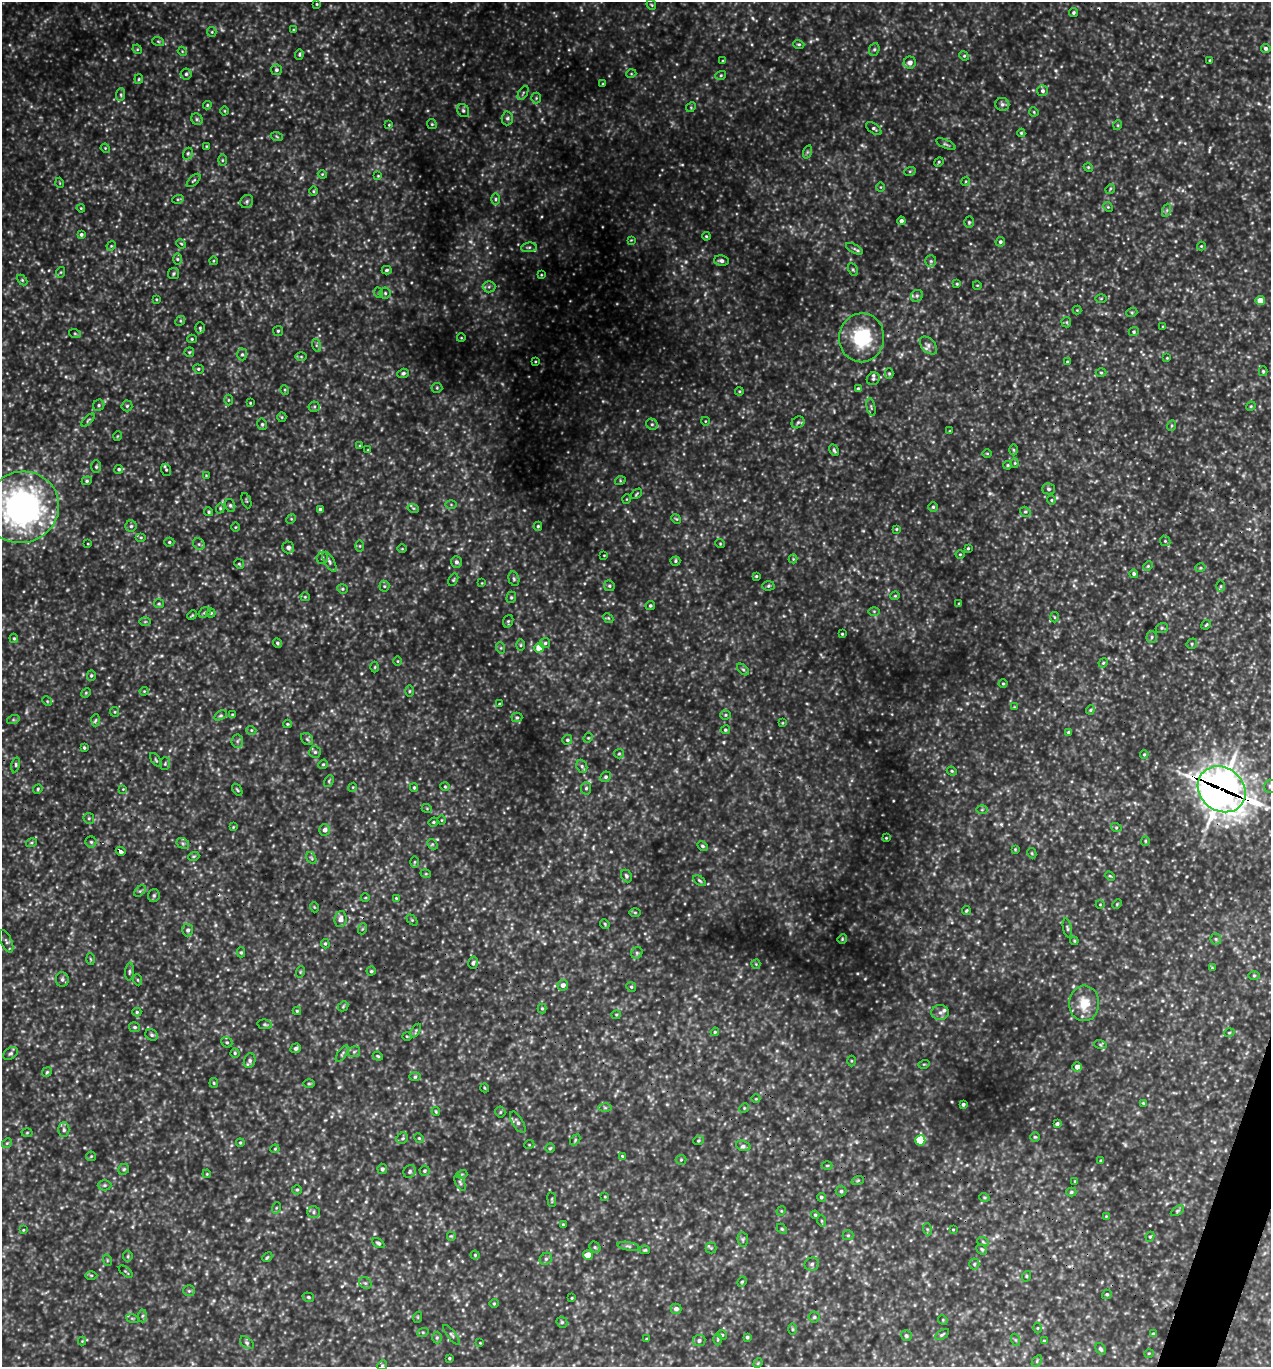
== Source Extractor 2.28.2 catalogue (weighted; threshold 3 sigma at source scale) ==
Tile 6 of 4 x 4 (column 2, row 2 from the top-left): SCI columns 1564-2832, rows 2762-4126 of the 5508 x 5497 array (HDU 1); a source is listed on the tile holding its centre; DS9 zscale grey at full resolution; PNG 1273 x 1369 px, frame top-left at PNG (2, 2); each listed source drawn as its Kron ellipse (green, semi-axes under 4 px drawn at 4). Shown black and unused: <1% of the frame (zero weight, under 3 of 5 exposures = <1% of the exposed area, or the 3 px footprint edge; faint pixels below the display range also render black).
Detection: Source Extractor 2.28.2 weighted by HDU 2 'WHT'; one run over the whole footprint, this tile lists its part. Background 0.632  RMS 0.11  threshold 0.477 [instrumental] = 3 sigma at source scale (4.5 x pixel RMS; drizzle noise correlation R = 1.50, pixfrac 1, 0.05/0.05 arcsec/px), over >= 5 px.
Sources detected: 497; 10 too faint to see at this stretch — neither listed nor drawn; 3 inside a brighter listed object's ellipse — not listed separately; the other 484 listed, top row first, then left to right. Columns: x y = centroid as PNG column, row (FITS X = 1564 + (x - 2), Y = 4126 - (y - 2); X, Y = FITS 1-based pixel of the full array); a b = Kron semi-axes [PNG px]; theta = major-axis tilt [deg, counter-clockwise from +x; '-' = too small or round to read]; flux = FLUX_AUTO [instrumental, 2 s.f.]
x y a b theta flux
317 4 4 3 - 11
651 5 5 3 - 10
1073 13 4 4 - 19
293 30 4 3 - 10
212 32 5 4 - 13
158 41 6 4 -19 13
799 44 5 4 - 15
1266 48 5 4 - 28
137 49 5 4 - 11
874 49 6 5 - 20
182 51 4 3 - 9.1
299 54 5 4 - 13
964 56 5 4 - 13
1210 60 4 3 - 13
723 61 3 3 - 9.7
910 62 6 6 - 58
276 70 5 5 - 24
186 74 5 5 - 21
631 74 5 3 - 10
721 75 5 3 - 13
139 79 5 4 - 13
603 84 3 3 - 9
1042 91 5 5 - 25
523 93 8 3 59 16
121 95 6 4 86 17
536 98 5 5 - 15
1002 104 7 6 - 29
207 105 4 4 - 11
691 107 5 4 - 13
463 110 7 5 -59 23
224 111 4 3 - 8.5
1034 112 5 3 - 11
507 118 7 5 87 28
197 119 6 5 - 20
432 124 5 4 - 15
389 125 4 4 - 9.2
1118 125 5 3 - 10
874 128 9 4 -38 23
1021 133 4 4 - 13
277 137 6 4 -21 15
946 144 10 3 -24 19
207 146 3 3 - 8.7
105 148 5 4 - 10
807 152 7 4 72 16
188 154 6 4 70 17
222 160 5 3 - 11
939 162 5 4 - 13
1088 167 4 3 - 11
910 171 6 4 19 13
322 174 4 3 - 9.5
378 176 4 4 - 10
194 180 8 3 44 15
966 181 4 3 - 10
60 183 5 3 - 8.2
881 187 5 3 - 8.7
1110 189 5 4 - 12
313 191 5 3 - 11
178 199 6 3 17 12
495 199 6 4 89 18
247 201 7 6 - 23
1108 207 5 4 - 12
81 208 4 3 - 10
1167 210 7 4 72 20
901 221 4 4 - 35
969 222 5 4 - 16
81 234 4 4 - 20
706 236 4 3 - 11
631 240 4 4 - 8.8
1000 242 5 4 - 20
181 244 5 4 - 12
111 246 5 4 - 12
1201 246 4 4 - 10
529 247 8 5 5 23
854 249 9 4 -28 24
177 259 6 4 -90 13
213 261 4 3 - 9.1
721 261 7 5 -9 36
931 261 6 5 - 19
853 269 7 4 -62 17
387 270 5 4 - 18
61 272 5 3 - 11
173 274 5 5 - 16
541 275 3 3 - 8.1
22 280 6 4 -45 13
957 284 4 3 - 11
977 285 4 3 - 7.6
489 287 6 6 - 23
379 293 5 3 - 11
385 293 5 5 - 20
917 296 6 5 - 24
1101 298 5 3 - 10
156 299 4 3 - 9.1
1260 301 4 4 - 150
1077 310 4 4 - 10
1132 312 5 3 - 12
180 321 5 4 - 14
1066 322 5 5 - 13
1163 327 3 3 - 9.8
200 328 5 5 - 18
278 331 5 5 - 16
1134 332 5 4 - 16
75 334 6 4 -20 14
461 338 4 3 - 7.8
862 338 24 22 84 640
192 339 5 4 - 13
316 345 6 4 -72 19
928 345 10 6 -47 44
189 352 5 5 - 13
242 354 6 5 - 20
301 357 6 4 0 13
1167 358 4 3 - 8.4
535 362 4 2 - 8.5
1067 362 4 3 - 10
198 369 5 4 - 16
1263 371 5 4 - 14
403 373 6 4 18 21
889 373 5 4 - 14
1101 373 5 3 - 13
873 379 7 6 - 27
437 388 5 5 - 15
858 389 4 3 - 24
285 390 5 3 - 10
739 391 4 3 - 11
228 400 5 3 - 11
250 403 3 3 - 9.1
99 405 6 5 - 19
127 406 5 5 - 18
1251 406 5 4 - 12
314 407 6 5 - 18
871 407 9 3 -79 17
282 417 5 4 - 13
88 420 8 3 45 15
705 421 4 3 - 8
798 422 7 5 32 19
262 424 6 4 -76 17
652 424 6 5 - 20
1171 426 5 3 - 12
949 431 4 2 - 7.4
118 436 5 3 - 8.2
360 446 4 3 - 10
368 450 3 3 - 8.4
834 450 6 4 -61 20
1013 450 5 3 - 14
987 453 5 3 - 8.9
1015 463 4 4 - 11
1008 465 4 3 - 12
96 467 6 5 - 17
119 469 4 4 - 20
166 470 6 5 - 17
206 475 4 2 - 7.3
87 481 5 4 - 14
620 481 5 3 - 11
1049 489 6 5 - 24
636 494 6 3 37 12
627 499 5 3 - 8.1
1051 500 4 4 - 14
246 501 8 2 -69 11
230 505 6 5 - 20
451 505 5 4 - 12
22 507 37 35 27 3400
933 507 5 5 - 17
220 508 5 4 - 15
413 508 6 3 -18 13
321 509 3 3 - 32
209 512 4 4 - 15
1025 512 5 5 - 17
291 519 5 4 - 12
676 519 5 4 - 13
131 526 5 5 - 21
538 526 4 4 - 15
235 527 5 3 - 9.9
896 529 4 4 - 11
141 537 5 3 - 12
1165 541 5 4 - 15
169 542 5 4 - 16
720 543 5 3 - 9.2
88 544 3 2 - 7.5
199 544 6 5 - 19
360 546 5 4 - 12
288 547 6 6 - 37
968 548 3 3 - 12
402 549 5 3 - 10
960 554 4 4 - 10
604 555 3 2 - 6.7
322 558 6 5 - 24
793 559 4 4 - 11
675 561 5 4 - 15
329 562 11 5 -59 32
456 562 6 5 - 33
239 564 5 4 - 14
1148 566 5 4 - 13
1200 568 5 3 - 14
1134 574 4 4 - 21
756 576 4 3 - 11
514 579 7 5 -75 20
453 580 6 4 59 14
482 583 4 4 - 8.2
384 586 5 5 - 15
609 586 6 5 - 17
768 586 6 4 2 17
1221 586 6 4 89 16
342 589 5 4 - 16
895 596 4 4 - 12
305 597 5 4 - 12
511 597 6 4 69 15
959 603 3 3 - 9.8
159 604 5 4 - 14
650 606 5 4 - 15
874 611 6 4 0 14
204 612 6 4 33 17
211 613 4 4 - 14
192 615 5 4 - 12
1054 617 5 3 - 10
608 618 6 4 -43 14
508 621 6 5 - 16
145 622 6 4 1 13
1206 625 5 3 - 13
1162 628 6 5 - 17
842 634 3 2 - 10
1152 637 6 5 - 20
14 638 5 4 - 13
277 643 5 4 - 20
545 643 5 5 - 20
1192 644 5 5 - 16
521 645 6 4 90 15
501 648 6 4 -72 14
539 648 5 4 - 190
398 661 5 3 - 9.8
1103 663 5 3 - 11
375 667 5 3 - 11
743 670 7 4 -43 17
91 675 5 4 - 16
1003 684 4 4 - 11
144 691 4 4 - 9.7
409 691 5 4 - 13
86 693 5 4 - 12
47 701 5 4 - 11
499 704 3 3 - 10
1014 707 3 3 - 8.3
1090 710 4 4 - 13
115 712 5 4 - 11
221 715 7 4 30 20
232 715 4 3 - 11
726 715 5 4 - 14
517 717 5 5 - 19
13 720 6 4 18 17
95 720 6 4 86 17
782 723 4 3 - 9.2
287 724 4 4 - 11
251 730 5 3 - 13
725 730 5 4 - 15
1069 732 4 3 - 23
588 738 5 4 - 11
307 739 7 5 -45 21
567 740 5 4 - 20
237 741 6 6 - 23
84 748 4 3 - 13
315 752 6 6 - 22
619 754 5 4 - 13
1144 754 4 3 - 13
156 760 8 4 -55 16
165 764 6 5 - 17
323 764 5 4 - 14
16 765 7 3 77 15
582 766 7 5 -68 25
952 771 5 4 - 13
606 777 6 5 - 20
329 781 6 4 62 16
445 786 4 4 - 11
1270 786 6 5 - 27
353 787 4 3 - 9
414 787 4 3 - 15
586 788 6 5 - 21
38 789 5 4 - 15
123 789 3 3 - 7.2
1222 789 25 21 -38 11000
237 790 7 3 -57 13
427 809 5 3 - 9.4
982 810 5 3 - 11
89 818 6 5 - 16
441 820 5 3 - 9.1
433 822 5 4 - 14
233 827 4 3 - 9.1
1116 827 5 3 - 13
325 830 6 5 - 46
886 838 4 3 - 8
1145 841 5 4 - 13
91 842 5 5 - 19
31 843 5 3 - 13
183 843 7 5 -30 21
432 844 6 4 -43 15
702 846 6 4 -27 18
1015 849 4 4 - 11
121 851 5 3 - 56
1032 853 5 4 - 12
194 856 5 3 - 13
311 858 6 4 -59 15
414 862 6 4 89 12
426 874 5 3 - 9.7
626 876 6 5 - 23
1110 876 5 3 - 12
700 881 7 3 -35 16
140 891 7 4 44 16
154 895 6 6 - 22
365 898 4 3 - 9
396 898 4 3 - 9.3
1100 904 4 3 - 8.4
1117 904 5 3 - 11
314 907 5 3 - 8.5
966 910 4 4 - 13
635 913 5 4 - 11
341 919 8 6 83 70
412 920 6 4 -45 14
605 924 5 4 - 12
1067 928 10 4 -77 21
362 929 5 3 - 11
188 930 6 5 - 32
842 939 5 4 - 12
1216 939 5 5 - 20
6 941 12 5 -66 28
1074 941 4 3 - 12
325 944 5 4 - 13
241 952 5 4 - 15
637 953 6 5 - 19
90 959 6 4 -87 11
473 963 6 4 74 22
756 964 4 4 - 11
1212 968 4 4 - 10
371 971 4 4 - 16
129 972 9 3 86 18
300 972 6 3 72 11
1254 975 5 3 - 13
62 979 7 6 - 29
138 980 5 3 - 10
563 985 5 5 - 48
631 987 5 4 - 14
1084 1003 18 15 86 210
343 1006 6 4 46 13
542 1008 5 4 - 14
297 1011 4 4 - 12
137 1012 4 4 - 14
940 1013 8 7 - 41
616 1015 4 4 - 12
265 1024 7 4 -10 18
135 1027 5 5 - 20
416 1030 7 4 59 18
715 1032 4 3 - 11
1229 1033 5 3 - 9.6
152 1035 6 5 - 23
407 1036 5 3 - 9.8
227 1042 6 5 - 17
1100 1044 6 4 -19 16
296 1048 5 4 - 28
354 1052 6 5 - 22
10 1053 8 5 37 23
235 1053 5 4 - 15
342 1054 9 3 57 21
378 1056 5 4 - 13
250 1061 7 5 70 28
851 1061 5 3 - 10
924 1064 6 3 17 11
1077 1067 5 4 - 57
47 1072 5 4 - 15
415 1077 6 4 1 16
214 1083 5 4 - 12
309 1084 6 4 1 13
485 1088 4 3 - 9.4
756 1099 4 3 - 8.1
1143 1103 3 3 - 10
963 1104 3 3 - 20
605 1108 6 4 -1 17
744 1108 5 4 - 12
436 1111 4 3 - 11
500 1112 5 5 - 14
518 1122 12 5 -58 35
1057 1124 3 3 - 26
64 1130 7 5 89 26
27 1133 5 3 - 10
1035 1137 5 5 - 13
402 1138 6 5 - 19
419 1138 5 4 - 13
575 1140 6 4 47 14
698 1140 5 4 - 13
920 1140 5 5 - 510
7 1143 5 4 - 14
240 1143 4 4 - 12
529 1145 5 3 - 8.7
743 1146 7 5 -18 27
550 1148 4 4 - 13
275 1149 4 4 - 12
91 1156 5 4 - 12
622 1156 4 4 - 12
681 1160 5 5 - 15
1101 1160 3 2 - 9.6
827 1165 5 3 - 11
124 1169 6 5 - 17
382 1169 5 5 - 26
410 1171 7 6 - 22
424 1171 5 5 - 16
207 1174 4 3 - 9.2
462 1174 5 3 - 11
858 1180 6 4 19 15
1075 1181 3 3 - 8.6
460 1182 9 4 -63 22
104 1185 7 5 2 21
297 1190 5 4 - 14
841 1191 5 5 - 20
1071 1192 5 4 - 16
605 1197 4 3 - 8.8
821 1197 4 4 - 18
984 1197 5 3 - 10
552 1199 7 3 -83 12
276 1208 6 3 72 12
781 1211 5 4 - 10
1177 1211 7 4 32 17
313 1212 6 5 - 22
815 1215 4 3 - 12
1106 1216 4 3 - 8.2
822 1221 6 3 -71 12
563 1225 3 2 - 11
782 1229 6 4 -44 13
927 1229 6 4 -72 14
23 1230 4 4 - 9.3
953 1230 4 3 - 8.2
848 1235 5 5 - 15
451 1236 5 5 - 14
1150 1237 5 4 - 14
743 1239 7 5 -83 20
983 1242 6 3 -20 12
378 1243 6 4 -30 22
628 1246 11 3 -10 20
595 1247 6 5 - 18
711 1248 5 5 - 16
982 1249 6 4 -45 17
645 1250 5 4 - 14
475 1255 4 4 - 13
588 1255 5 5 - 130
128 1256 5 5 - 15
267 1257 5 4 - 15
546 1259 6 5 - 23
107 1260 6 3 -72 12
812 1264 7 6 - 31
974 1264 5 5 - 16
126 1272 8 3 -38 12
91 1275 6 4 0 13
1027 1276 5 3 - 11
742 1282 5 4 - 15
365 1283 7 5 -44 24
189 1291 6 5 - 18
1107 1294 5 4 - 18
308 1297 6 4 -16 16
572 1298 3 2 - 8.9
494 1303 4 4 - 13
676 1309 5 5 - 36
142 1316 6 4 88 19
418 1317 6 3 72 10
814 1317 5 5 - 17
132 1318 6 4 -19 13
943 1320 5 4 - 11
562 1322 6 5 - 18
1038 1328 5 3 - 9.7
792 1329 6 4 -90 15
423 1332 6 3 17 12
1153 1334 4 4 - 21
451 1335 12 3 -52 21
722 1335 5 4 - 13
942 1335 8 4 33 17
906 1336 6 5 - 21
747 1337 4 3 - 17
437 1338 6 5 - 16
646 1339 4 2 - 8.4
718 1339 6 4 89 16
699 1340 6 5 - 28
1016 1340 6 4 -70 16
82 1341 4 4 - 9
1044 1341 4 4 - 14
247 1343 8 5 -42 21
480 1343 4 3 - 7.3
1101 1349 6 4 -60 21
1149 1353 5 3 - 9.4
449 1358 3 3 - 10
1037 1361 6 3 55 15
758 1363 5 4 - 11
382 1365 5 4 - 14
Overlapping masked pixels (flux is a lower limit): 3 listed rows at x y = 862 338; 1222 789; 121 851
Isophote crosses this tile's border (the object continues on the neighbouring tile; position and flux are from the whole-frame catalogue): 3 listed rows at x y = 22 507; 1270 786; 1222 789
Unlisted compact peaks at least as high as the median listed source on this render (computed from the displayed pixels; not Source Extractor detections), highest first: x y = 990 493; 865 979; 857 973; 752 18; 339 1087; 836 1011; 682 165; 893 801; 862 145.